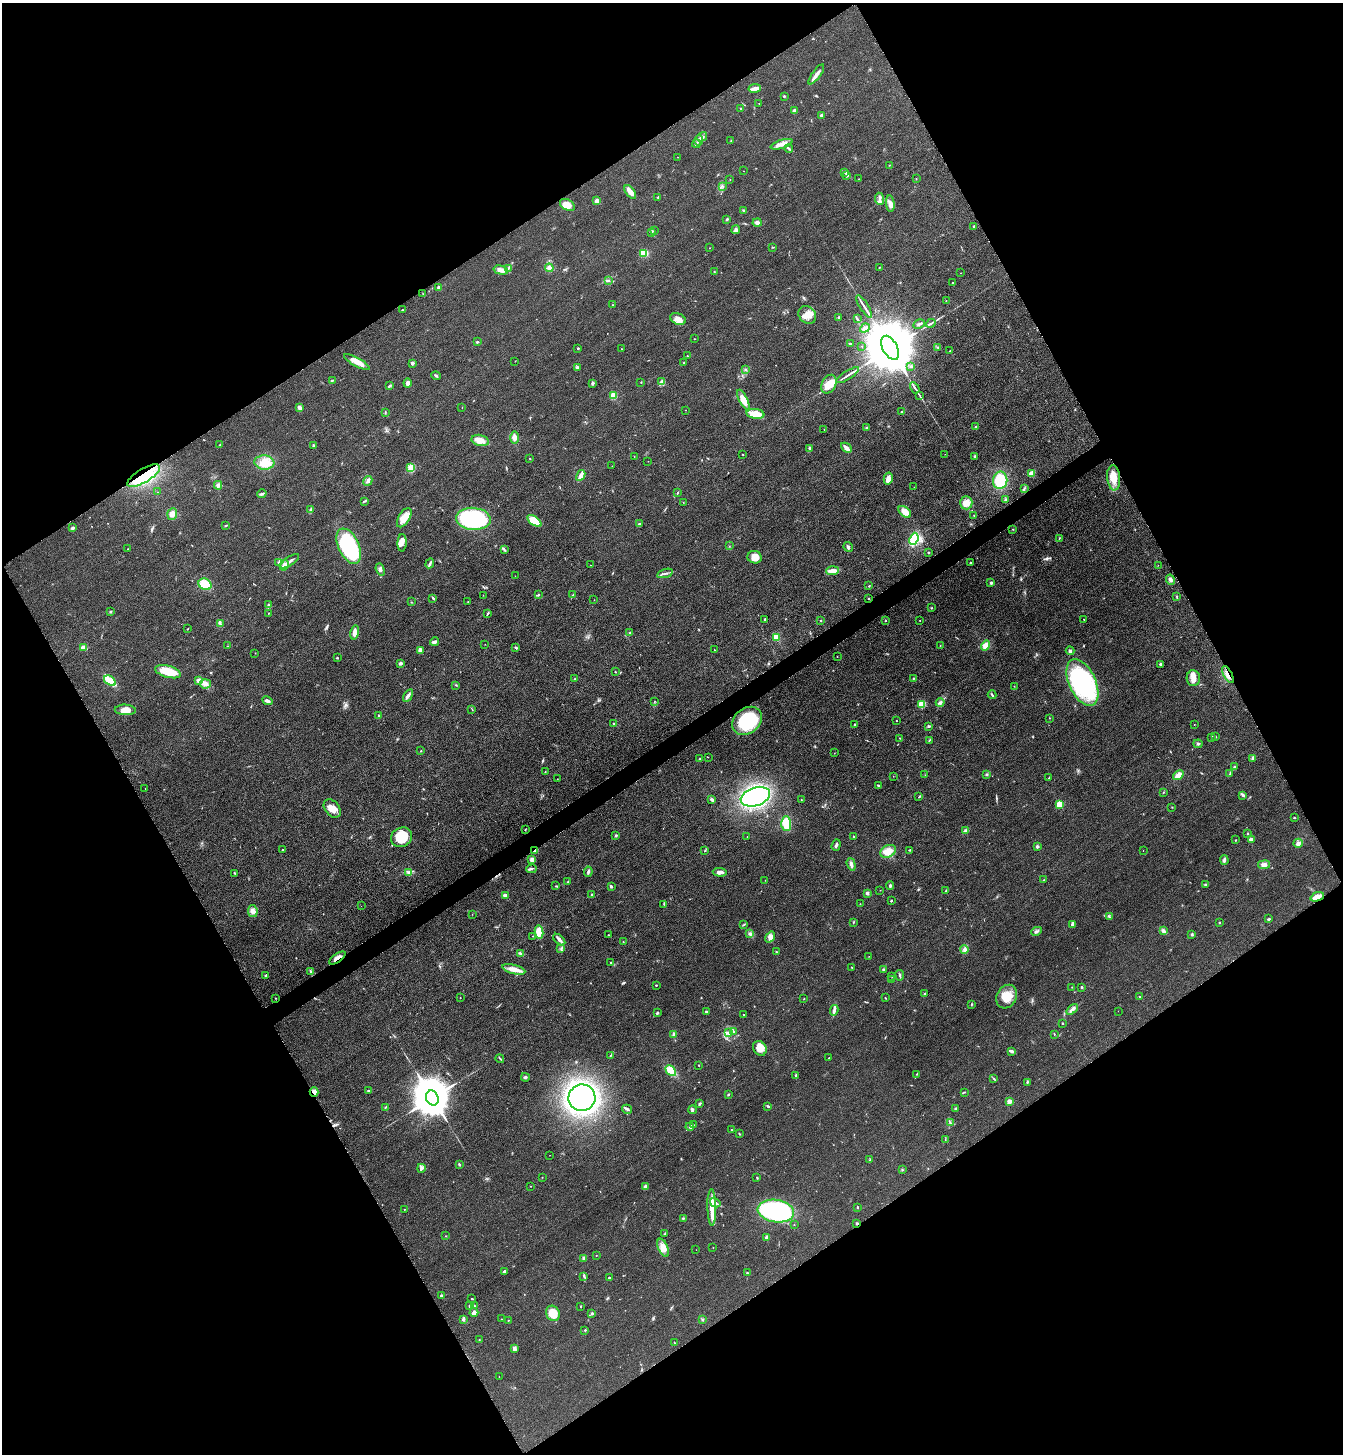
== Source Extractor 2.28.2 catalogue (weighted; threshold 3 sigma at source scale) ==
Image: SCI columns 181-5542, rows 31-5838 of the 5861 x 5869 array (HDU 1 of 3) = the unmasked area's bounding box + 8 px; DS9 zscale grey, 4 x 4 block average (1 PNG px = mean of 4 x 4 image px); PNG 1345 x 1456 px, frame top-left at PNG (2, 3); each listed source drawn as its Kron ellipse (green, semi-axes under 4 px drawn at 4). Shown black and unused: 48% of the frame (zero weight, under 3 of 4 exposures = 3% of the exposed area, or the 3 px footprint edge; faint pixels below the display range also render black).
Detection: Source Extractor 2.28.2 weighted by HDU 2 'WHT'. Background 0.0777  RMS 0.0098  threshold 0.0442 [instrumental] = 3 sigma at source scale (4.5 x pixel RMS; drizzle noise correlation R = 1.50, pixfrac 1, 0.05/0.05 arcsec/px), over >= 5 px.
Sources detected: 462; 1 too faint to see at this stretch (4 x 4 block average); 1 inside a brighter object's white glare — neither listed nor drawn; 19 inside a brighter listed object's ellipse — not listed separately; the other 441 listed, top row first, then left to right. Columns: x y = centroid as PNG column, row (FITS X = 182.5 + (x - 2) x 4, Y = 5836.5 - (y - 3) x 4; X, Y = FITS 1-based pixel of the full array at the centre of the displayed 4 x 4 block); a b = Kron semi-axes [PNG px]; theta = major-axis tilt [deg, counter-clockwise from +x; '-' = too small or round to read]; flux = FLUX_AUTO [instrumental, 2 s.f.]
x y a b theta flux
816 74 12 3 54 30
755 88 6 2 9 69
784 96 2 2 - 6.8
759 103 2 2 - 3.8
741 109 3 2 - 2.8
794 110 3 2 - 12
821 115 2 2 - 30
702 137 5 3 - 18
731 140 2 2 - 2.1
699 141 5 3 - 18
696 144 4 2 - 12
782 144 11 3 17 31
789 148 4 2 - 6.7
677 157 2 2 - 2.5
890 165 3 2 - 1.7
743 171 2 2 - 1.2
845 172 3 3 - 6.6
847 175 4 2 - 7.3
730 179 2 2 - 1.8
858 179 2 2 - 1.3
916 179 2 2 - 2.5
723 186 2 2 - 1.9
630 192 8 3 -53 51
658 197 2 2 - 3.7
880 199 6 2 -85 16
597 201 2 2 - 120
890 204 8 3 -84 25
567 205 8 5 -28 60
743 210 3 2 - 5.1
727 219 3 2 - 6.3
757 222 4 3 - 17
974 226 3 2 - 5.4
736 230 4 2 - 12
654 231 2 2 - 3
651 232 3 2 - 7.1
773 247 2 2 - 2.4
709 248 2 2 - 1.2
644 253 4 4 - 94
879 267 3 2 - 3.4
508 268 2 2 - 4.3
549 268 4 4 - 28
501 270 7 3 -14 24
714 271 2 2 - 2.7
960 273 2 2 - 1.5
608 280 3 2 - 5.5
952 283 2 2 - 4.7
439 287 2 2 - 38
423 294 2 2 - 2.4
946 301 2 2 - 1.9
612 305 2 2 - 3.2
864 306 13 2 -58 23
402 310 2 2 - 10
807 315 9 8 - 52
838 317 2 2 - 6.3
678 319 8 5 -24 35
857 319 3 2 - 5
931 323 5 2 - 8.9
919 324 6 2 27 12
865 328 5 3 - 13
694 339 2 2 - 1.5
477 342 3 2 - 5.4
850 344 4 2 - 6.3
862 346 2 2 - 1.2
937 347 3 2 - 4.2
578 348 2 2 - 5
890 348 13 7 -62 73000
622 349 2 2 - 1.8
950 351 2 2 - 3.5
687 356 2 2 - 9.2
515 361 3 2 - 1.6
357 362 14 4 -29 71
684 362 3 2 - 2.5
412 363 3 2 - 15
911 366 3 2 - 11
577 367 4 3 - 8.1
745 370 3 2 - 6.4
847 375 13 2 32 20
436 376 5 2 - 7.3
332 380 3 2 - 4.4
641 382 2 2 - 3.3
661 382 3 2 - 5.2
408 383 4 3 - 23
593 383 4 2 - 8.5
829 384 10 7 64 58
390 385 2 2 - 3.6
915 388 6 2 -58 13
919 395 3 2 - 4.9
613 396 2 2 - 280
743 400 11 4 -63 68
462 407 2 2 - 1.4
299 408 4 4 - 18
685 410 2 2 - 1.6
901 411 2 2 - 2.9
385 412 3 2 - 5
755 414 9 5 -9 110
975 426 2 2 - 3.9
866 427 2 2 - 3.2
824 429 2 2 - 1.4
514 438 6 4 -90 27
480 440 9 5 -13 51
220 445 2 2 - 3
313 446 3 2 - 10
810 448 4 2 - 7.5
846 448 6 2 -42 41
743 454 2 2 - 2.4
945 454 2 2 - 0.89
634 456 2 2 - 2.1
975 456 3 2 - 6.6
530 458 2 2 - 2.9
648 461 2 2 - 1.2
264 463 10 7 -4 66
612 466 2 2 - 1.1
411 468 3 3 - 93
1032 473 3 3 - 42
581 475 6 2 61 44
144 476 18 7 31 220
1114 478 12 6 -84 81
888 479 6 4 77 39
1000 480 9 7 80 180
368 481 5 3 - 15
218 485 4 4 - 15
914 487 2 2 - 1.7
1024 488 2 2 - 2.3
157 492 2 2 - 1.5
678 493 3 2 - 4.5
262 494 5 2 - 8.8
1005 500 3 2 - 4.4
364 501 2 2 - 2.7
683 502 2 2 - 2.5
966 503 6 6 - 46
311 510 3 2 - 9.4
905 512 7 4 -40 57
172 514 6 5 - 32
974 515 2 2 - 2.1
404 518 11 5 58 52
473 519 17 11 -5 710
534 521 8 4 -37 110
639 524 2 2 - 7.1
226 525 4 2 - 4.3
72 528 2 2 - 45
1013 529 3 2 - 3.2
1059 538 3 2 - 3.2
914 539 6 3 65 270
402 543 9 4 88 31
349 546 19 10 -64 640
729 546 2 2 - 1.9
848 547 5 3 - 11
128 549 2 2 - 2.3
504 550 3 2 - 5.6
928 552 2 2 - 5.1
755 557 7 6 - 64
290 561 11 2 34 22
278 562 2 2 - 3
971 562 2 2 - 5.4
430 563 5 2 - 12
284 565 5 4 - 29
590 565 2 2 - 3.5
1158 565 2 2 - 1.2
380 569 6 3 -71 14
833 571 6 3 4 57
665 573 8 2 16 12
515 576 2 2 - 1.8
1170 580 5 3 - 14
991 583 2 2 - 14
205 584 7 5 -28 130
869 586 2 2 - 4
483 595 2 2 - 1.3
538 595 3 2 - 6.1
573 595 2 2 - 2.8
1177 596 2 2 - 2.4
433 598 3 2 - 7.2
869 598 2 2 - 3.9
594 600 2 2 - 1.2
468 601 2 2 - 4.1
411 602 2 2 - 2.7
268 605 3 2 - 7.8
931 608 2 2 - 3.7
110 612 2 2 - 6.1
269 613 2 2 - 3
487 614 4 2 - 6
765 619 3 2 - 4.1
1084 619 2 2 - 2.4
820 620 2 2 - 3.1
920 620 2 2 - 2
886 621 2 2 - 2.6
220 624 4 2 - 9.4
188 629 2 2 - 2.1
354 632 7 4 80 33
630 633 3 2 - 4.8
776 637 2 2 - 280
434 642 4 3 - 12
485 644 2 2 - 1.4
227 646 2 2 - 2.7
940 646 2 2 - 2
986 646 5 4 - 41
84 648 3 2 - 54
516 648 3 2 - 6
420 650 4 3 - 22
714 650 2 2 - 4.1
1070 651 4 3 - 9.4
255 653 2 2 - 2.2
837 656 2 2 - 1.5
337 658 2 2 - 4.8
400 663 3 2 - 14
1160 664 2 2 - 19
168 672 13 6 -15 160
615 672 2 2 - 2.2
1228 675 9 2 -62 21
914 678 2 2 - 3.1
1193 678 8 7 - 44
575 679 2 2 - 3.4
110 681 6 3 -35 160
199 681 3 3 - 22
1082 682 25 13 -66 740
205 684 5 4 - 23
456 685 3 2 - 3.7
1014 686 2 2 - 1.8
992 695 4 2 - 6.7
408 696 7 3 57 22
267 701 5 3 - 16
654 701 2 2 - 1.8
940 703 4 3 - 13
922 704 4 4 - 55
472 709 3 2 - 3
125 710 10 5 -3 59
379 715 2 2 - 5.2
1050 718 2 2 - 1.7
747 721 16 12 38 370
896 721 2 2 - 2.1
614 723 2 2 - 4.2
855 725 2 2 - 4.9
1194 725 2 2 - 2.8
929 726 4 2 - 7
1211 737 3 2 - 3
1216 737 2 2 - 2
900 738 2 2 - 2.6
929 740 2 2 - 2.4
1198 744 4 3 - 8.8
421 751 2 2 - 2.1
834 753 2 2 - 1.5
708 757 2 2 - 2
1253 758 3 2 - 7
700 759 2 2 - 4.7
1234 767 3 2 - 5.9
545 771 2 2 - 2.7
987 774 3 2 - 5.1
1230 774 2 2 - 2.7
925 775 2 2 - 1.8
1178 775 6 3 42 41
893 776 2 2 - 1.3
1049 778 3 2 - 3.2
557 779 2 2 - 1.1
878 785 3 2 - 5.5
145 788 2 2 - 1.4
1163 792 2 2 - 3.4
1243 795 4 3 - 9.4
755 797 15 9 18 1100
919 797 4 2 - 3.6
712 800 3 2 - 15
801 800 2 2 - 3.4
1060 804 2 2 - 330
1172 807 2 2 - 1.9
332 808 10 7 -50 54
1294 818 2 2 - 3.8
786 824 7 5 -88 120
525 829 2 2 - 3.4
966 831 4 3 - 16
1247 833 2 2 - 4
616 835 2 2 - 27
747 836 2 2 - 1.5
853 836 2 2 - 3.3
402 837 11 9 33 140
1251 839 2 2 - 71
1236 840 2 2 - 3.4
1298 843 5 3 - 22
836 845 6 2 71 13
1037 846 2 2 - 13
282 849 2 2 - 8.9
535 850 3 2 - 8
910 850 3 2 - 4.2
1143 850 2 2 - 1.4
705 851 3 2 - 4.4
888 851 8 6 26 70
532 860 3 3 - 18
1224 860 5 3 - 14
851 864 6 3 -73 21
1264 865 6 3 8 23
531 869 5 2 - 9.4
588 872 5 2 - 12
720 872 7 3 -2 29
234 873 2 2 - 2.5
409 873 4 3 - 12
765 880 2 2 - 1.2
1044 880 2 2 - 3.2
568 882 2 2 - 4.1
1205 884 3 2 - 6.3
556 886 3 2 - 3.2
611 886 3 2 - 8.2
890 886 4 2 - 8.8
880 890 2 2 - 1
946 890 3 2 - 3.5
867 893 3 3 - 13
592 894 3 2 - 5.7
505 896 2 2 - 27
1317 897 7 3 22 57
891 901 2 2 - 4.7
664 904 2 2 - 3.4
860 904 2 2 - 2
361 906 2 2 - 0.76
253 911 6 5 - 25
472 914 2 2 - 1.8
1109 916 3 2 - 3.6
1269 919 3 2 - 7.9
853 922 2 2 - 2.4
1219 922 2 2 - 3.7
744 924 2 2 - 3.3
1073 924 3 2 - 7.7
1036 931 5 3 - 14
1163 931 3 2 - 19
539 932 6 4 -78 80
750 934 4 3 - 11
1192 934 3 2 - 5.4
608 935 2 2 - 6
532 936 2 2 - 2
770 937 6 4 55 26
559 940 7 3 -44 17
623 942 2 2 - 2.7
561 949 3 2 - 6.1
964 949 4 4 - 14
776 952 2 2 - 3.3
520 954 4 2 - 8
869 956 2 2 - 1.7
337 958 9 2 34 34
610 962 2 2 - 3.1
852 967 2 2 - 3.4
514 969 12 4 -15 53
883 969 3 2 - 6.8
311 971 2 2 - 3.1
266 975 3 2 - 6.2
900 975 5 2 - 8.1
892 976 2 2 - 3.4
891 980 2 2 - 2.8
656 985 2 2 - 9
1072 987 2 2 - 1.9
1082 987 3 2 - 7.2
924 994 3 2 - 5.9
1007 997 12 9 62 110
1140 997 2 2 - 3.5
275 998 2 2 - 2.9
460 998 2 2 - 2.1
885 998 2 2 - 3.5
804 999 2 2 - 1.8
971 1004 2 2 - 4.6
1072 1009 7 4 41 22
834 1010 5 3 - 16
1118 1011 2 2 - 0.9
706 1012 2 2 - 5.6
657 1013 3 2 - 8.3
743 1014 2 2 - 2.4
1062 1023 2 2 - 4
734 1032 2 2 - 5.1
728 1033 3 2 - 8.3
674 1034 4 3 - 13
1054 1034 3 2 - 3
760 1048 8 6 -54 49
1011 1051 4 2 - 22
611 1055 4 2 - 4.4
829 1058 2 2 - 2.8
500 1059 4 2 - 5.4
699 1065 2 2 - 5.7
671 1071 6 4 -44 85
917 1074 2 2 - 3
796 1076 3 2 - 8.6
525 1077 4 2 - 8.1
994 1079 3 2 - 3.5
1027 1082 3 2 - 5.4
368 1091 2 2 - 3.8
314 1092 4 3 - 44
964 1092 2 2 - 3
728 1094 3 2 - 5.7
432 1098 8 6 -65 24000
582 1098 13 13 - 2000
1009 1101 2 2 - 110
700 1104 3 2 - 7.7
768 1106 3 2 - 6.9
386 1107 2 2 - 3.6
956 1108 3 2 - 5.1
627 1109 5 3 - 12
692 1110 4 3 - 9.1
950 1123 3 2 - 6.2
693 1125 3 2 - 5.3
690 1127 4 2 - 8.3
731 1130 2 2 - 2.6
739 1134 3 2 - 4.3
945 1140 2 2 - 2.1
550 1155 2 2 - 1.1
870 1160 2 2 - 1.7
459 1164 4 2 - 7.6
421 1168 4 3 - 15
902 1170 2 2 - 2.7
542 1177 2 2 - 3.1
757 1178 3 2 - 4.3
530 1186 2 2 - 2.7
645 1187 3 3 - 18
715 1203 5 2 - 11
712 1207 18 3 -89 82
857 1207 2 2 - 5.3
404 1209 2 2 - 2.6
776 1211 18 11 -8 1000
683 1218 3 2 - 5.6
857 1223 3 2 - 6.5
794 1225 2 2 - 4.4
665 1233 4 2 - 4.2
446 1236 2 2 - 2.4
767 1237 3 3 - 17
713 1247 2 2 - 1.4
663 1248 9 5 -65 54
696 1250 2 2 - 1.9
596 1255 2 2 - 3.7
584 1258 2 2 - 60
504 1271 3 2 - 8.9
747 1273 2 2 - 6
584 1276 3 2 - 5.3
609 1278 2 2 - 15
441 1295 3 3 - 8.5
472 1299 3 2 - 3.1
470 1305 4 2 - 12
474 1306 2 2 - 4.2
581 1306 3 2 - 3.4
474 1312 4 3 - 22
553 1313 8 6 -64 110
592 1313 2 2 - 32
463 1319 3 2 - 13
501 1319 2 2 - 1.4
703 1319 3 2 - 5.1
508 1320 2 2 - 4.3
585 1330 2 2 - 11
479 1340 2 2 - 2.9
674 1343 2 2 - 2.8
514 1349 4 3 - 19
499 1377 2 2 - 2.5
Overlapping masked pixels (flux is a lower limit): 7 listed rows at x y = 144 476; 1228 675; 535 850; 1317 897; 337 958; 314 1092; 857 1223
Diffuse or blended objects may show on this block-average render without a row.